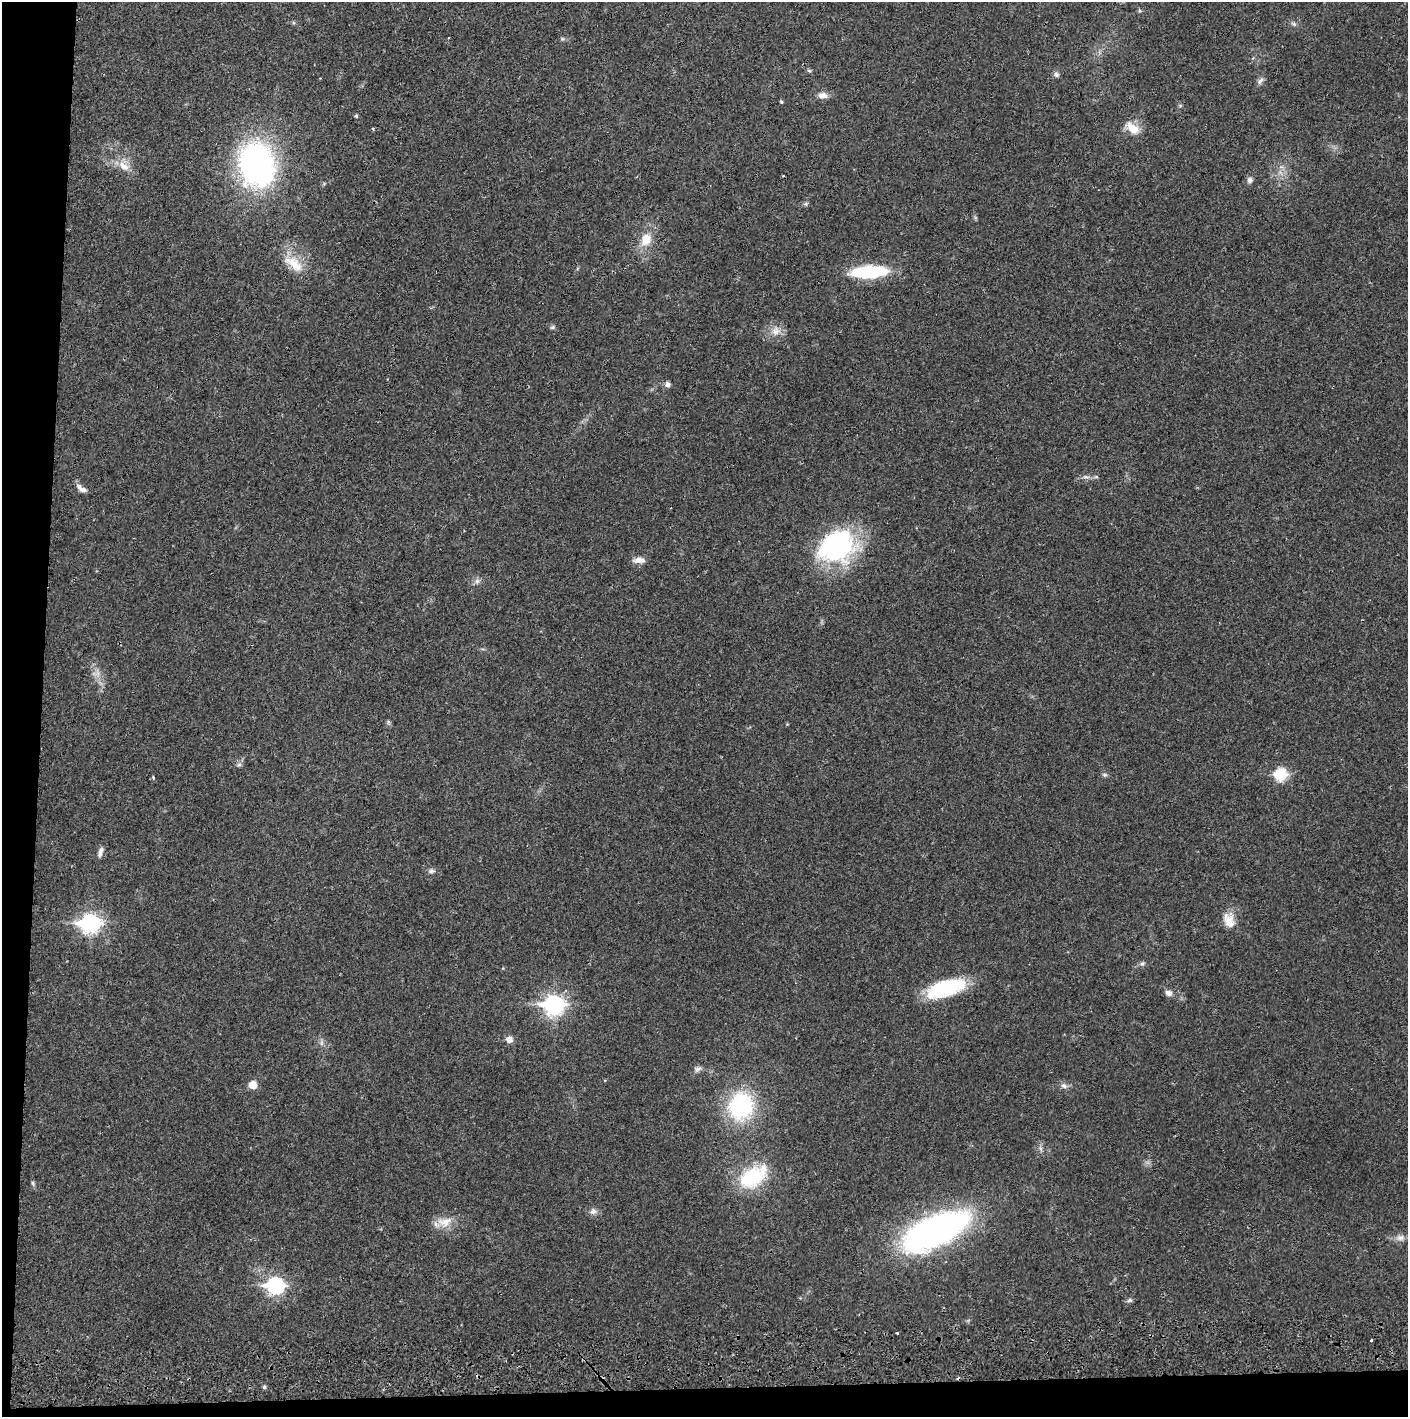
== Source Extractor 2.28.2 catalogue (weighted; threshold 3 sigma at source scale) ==
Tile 7 of 3 x 3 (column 1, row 3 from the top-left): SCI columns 4-1409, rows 56-1470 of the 4229 x 4359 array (HDU 1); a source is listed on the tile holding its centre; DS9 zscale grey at full resolution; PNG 1410 x 1419 px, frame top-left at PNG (2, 2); no overlay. Shown black and unused: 5% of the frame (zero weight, under 2 of 3 exposures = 3% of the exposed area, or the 3 px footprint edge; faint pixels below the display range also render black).
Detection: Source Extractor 2.28.2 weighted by HDU 2 'WHT'; one run over the whole footprint, this tile lists its part. Background 0.0215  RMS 0.0035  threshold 0.0157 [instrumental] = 3 sigma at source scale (4.5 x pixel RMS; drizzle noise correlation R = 1.50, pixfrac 1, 0.05/0.05 arcsec/px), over >= 5 px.
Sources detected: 57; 1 too faint to see at this stretch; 1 cosmic-ray / hot-pixel residue — not listed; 1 inside a brighter listed object's ellipse — not listed separately; the other 54 listed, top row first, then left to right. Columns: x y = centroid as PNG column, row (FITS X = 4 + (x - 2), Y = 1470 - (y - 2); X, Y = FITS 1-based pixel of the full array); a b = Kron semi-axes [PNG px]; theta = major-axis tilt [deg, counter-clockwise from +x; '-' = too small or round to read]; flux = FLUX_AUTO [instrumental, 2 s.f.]
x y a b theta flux
1293 24 8 5 -20 0.86
562 39 6 4 44 0.5
809 71 6 4 -3 0.51
1056 75 8 6 -17 1
1260 81 11 6 48 1.2
823 95 12 8 -5 2.3
781 102 4 4 - 0.45
1180 105 6 4 0 0.43
356 116 5 4 - 0.47
1132 128 20 11 -37 5.5
373 129 3 3 - 0.49
124 165 21 14 -64 5.1
257 165 52 39 -77 83
1250 180 7 7 - 1.3
806 204 7 5 20 0.61
646 239 19 14 66 6.4
294 263 33 16 -37 8.7
869 271 33 11 3 28
553 327 7 5 17 0.66
776 331 14 13 - 3.6
667 384 7 7 - 1.2
1086 477 11 5 -11 1.3
82 489 16 6 -36 2
836 546 42 33 27 53
639 560 16 7 2 2.4
477 581 9 7 89 1.3
239 765 7 5 40 0.81
1104 775 7 5 -1 0.72
1281 775 7 6 - 28
153 777 4 3 - 0.35
100 852 14 6 73 1.7
431 871 9 6 9 1.1
1229 922 21 14 83 5.2
90 923 9 8 - 130
1142 964 8 6 22 0.96
946 988 43 17 17 25
1168 993 10 7 -20 1.6
554 1004 9 8 - 140
509 1039 9 8 - 2
697 1069 11 7 30 1.3
253 1085 7 7 - 4.3
1064 1086 10 7 -27 1.4
741 1106 28 25 76 38
752 1177 33 23 29 23
33 1183 8 5 -63 0.65
593 1211 10 8 7 1.7
445 1222 23 14 11 5.6
935 1231 59 25 25 150
1400 1237 12 8 -6 2.1
275 1286 9 7 -5 84
1129 1300 8 6 2 0.78
897 1333 3 2 - 0.51
1371 1340 3 2 - 0.46
264 1387 5 5 - 0.6
Overlapping masked pixels (flux is a lower limit): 1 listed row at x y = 554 1004